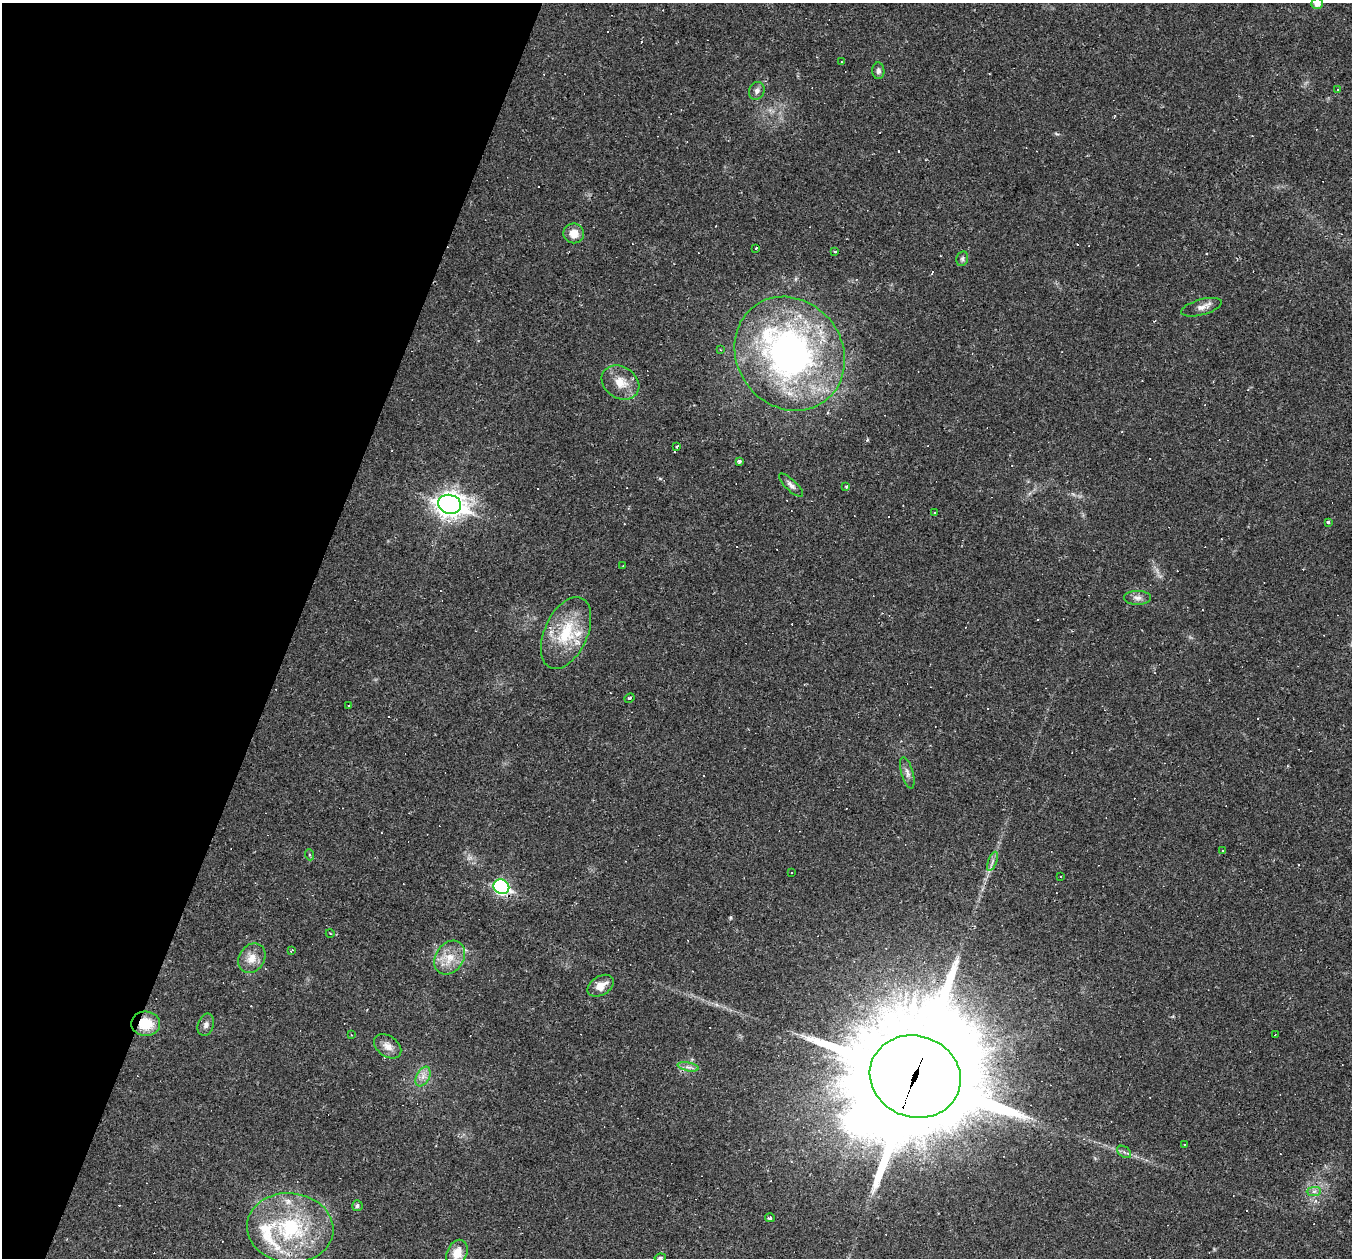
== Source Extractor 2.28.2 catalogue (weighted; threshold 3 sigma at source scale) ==
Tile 9 of 4 x 4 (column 1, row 3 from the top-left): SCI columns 1-1350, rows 1518-2773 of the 5400 x 5416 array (HDU 1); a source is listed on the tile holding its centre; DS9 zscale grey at full resolution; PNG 1354 x 1260 px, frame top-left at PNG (2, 3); each listed source drawn as its Kron ellipse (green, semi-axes under 4 px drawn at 4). Shown black and unused: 22% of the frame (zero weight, under 2 of 3 exposures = <1% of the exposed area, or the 3 px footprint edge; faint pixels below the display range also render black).
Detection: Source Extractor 2.28.2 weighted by HDU 2 'WHT'; one run over the whole footprint, this tile lists its part. Background 0.0184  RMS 0.0042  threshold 0.0187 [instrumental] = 3 sigma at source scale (4.5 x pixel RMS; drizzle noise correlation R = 1.50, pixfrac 1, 0.05/0.05 arcsec/px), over >= 5 px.
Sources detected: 115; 1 inside a brighter object's white glare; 54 cosmic-ray / hot-pixel residue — neither listed nor drawn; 7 inside a brighter listed object's ellipse — not listed separately; the other 53 listed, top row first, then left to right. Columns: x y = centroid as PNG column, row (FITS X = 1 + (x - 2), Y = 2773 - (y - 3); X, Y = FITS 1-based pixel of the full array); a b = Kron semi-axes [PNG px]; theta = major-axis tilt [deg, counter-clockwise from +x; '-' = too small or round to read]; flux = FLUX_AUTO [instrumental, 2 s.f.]
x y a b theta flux
1317 4 5 5 - 2.4
841 62 3 3 - 0.69
878 71 8 6 -87 1.3
1338 90 3 3 - 1.7
757 91 9 7 63 1.6
574 233 10 10 - 4.6
756 248 4 3 - 3.8
835 251 4 3 - 1.5
962 259 7 5 76 0.95
1201 307 21 8 15 3
721 350 3 3 - 0.39
790 354 59 53 -54 150
620 382 20 15 -33 7.1
677 446 3 3 - 1.6
739 461 3 3 - 1.8
791 485 15 5 -44 1.8
846 486 4 3 - 0.47
450 504 12 9 -14 340
934 513 3 2 - 0.48
1328 522 3 3 - 0.93
623 566 3 2 - 0.37
1137 598 13 7 0 2
566 633 38 21 66 21
630 698 5 3 - 0.65
348 706 3 3 - 0.54
907 773 16 6 -74 1.9
1223 851 3 3 - 0.39
310 855 5 3 - 0.5
992 861 10 3 69 1.1
791 872 3 3 - 0.73
1060 877 3 2 - 0.36
501 887 8 7 - 73
330 933 4 3 - 0.34
292 950 4 3 - 0.32
252 958 16 12 55 5.1
450 958 18 14 56 7.4
601 986 14 9 32 4.5
146 1024 14 12 -2 11
206 1025 11 8 72 1.9
351 1035 3 2 - 0.27
1275 1035 2 2 - 0.26
388 1046 15 10 -37 3.3
688 1067 11 3 -10 1.3
423 1077 10 6 64 2.5
915 1077 46 40 -19 10000
1184 1144 3 2 - 0.29
1124 1152 8 5 -36 1.1
1314 1191 7 4 1 1.1
357 1206 5 5 - 0.84
770 1218 5 3 - 1.1
290 1228 43 35 -5 44
457 1253 14 10 67 5.1
660 1258 5 4 - 0.62
Overlapping masked pixels (flux is a lower limit): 2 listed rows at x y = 146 1024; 915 1077
Isophote crosses this tile's border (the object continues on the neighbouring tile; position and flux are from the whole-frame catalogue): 2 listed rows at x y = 1317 4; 660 1258
Unlisted compact peaks at least as high as the median listed source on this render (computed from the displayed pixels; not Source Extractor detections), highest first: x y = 1057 134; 660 479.